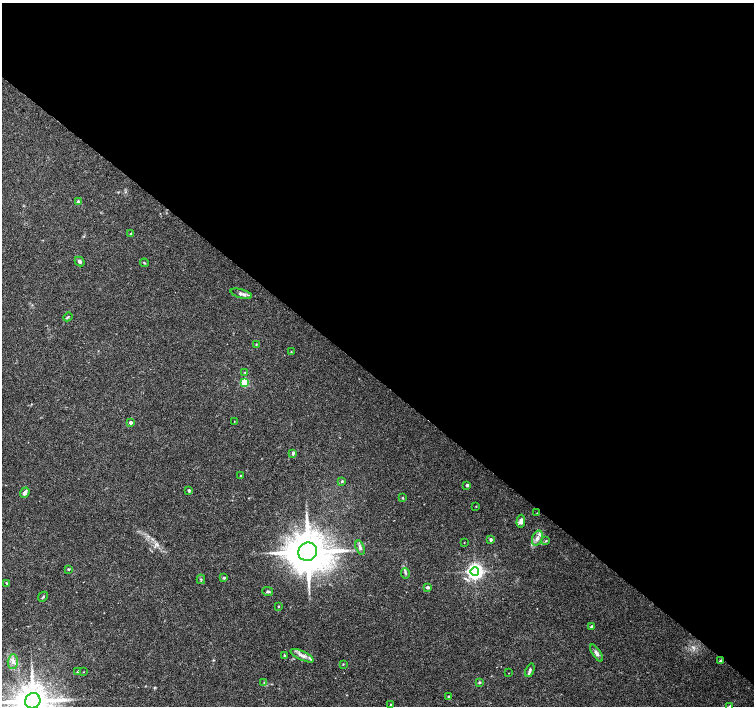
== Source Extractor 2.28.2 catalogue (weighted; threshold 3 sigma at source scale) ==
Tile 3 of 4 x 4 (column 3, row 1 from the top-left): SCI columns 3005-4507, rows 4391-5798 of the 6018 x 6031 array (HDU 1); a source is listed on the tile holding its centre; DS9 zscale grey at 2 x 2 block average (1 PNG px = mean of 2 x 2 image px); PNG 756 x 708 px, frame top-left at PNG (2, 3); each listed source drawn as its Kron ellipse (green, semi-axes under 4 px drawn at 4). Shown black and unused: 54% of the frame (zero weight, under 3 of 6 exposures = <1% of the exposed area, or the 3 px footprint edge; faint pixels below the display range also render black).
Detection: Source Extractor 2.28.2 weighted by HDU 2 'WHT'; one run over the whole footprint, this tile lists its part. Background 0.0352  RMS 0.0021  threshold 0.00877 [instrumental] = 3 sigma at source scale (4.09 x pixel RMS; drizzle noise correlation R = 1.36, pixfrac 0.8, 0.0396/0.0396 arcsec/px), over >= 5 px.
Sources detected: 57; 2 inside a brighter listed object's ellipse — not listed separately; the other 55 listed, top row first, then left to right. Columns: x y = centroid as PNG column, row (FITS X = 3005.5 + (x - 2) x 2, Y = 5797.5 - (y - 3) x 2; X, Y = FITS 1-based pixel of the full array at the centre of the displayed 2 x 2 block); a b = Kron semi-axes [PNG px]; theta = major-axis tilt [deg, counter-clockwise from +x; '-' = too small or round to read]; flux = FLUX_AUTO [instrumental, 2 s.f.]
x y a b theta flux
78 202 2 2 - 2.3
130 234 3 2 - 0.38
80 262 5 3 - 1.4
144 263 4 2 - 0.37
241 294 11 4 -16 1.9
68 317 4 2 - 0.38
256 344 3 2 - 0.27
291 352 3 2 - 0.27
245 372 3 2 - 0.29
244 382 3 3 - 19
234 421 2 2 - 0.17
131 423 2 2 - 2.1
293 453 4 3 - 0.94
241 476 2 2 - 0.28
342 481 3 3 - 0.54
467 485 2 2 - 1.6
189 490 3 2 - 0.99
25 493 5 3 - 2.1
403 498 3 3 - 0.39
476 506 2 2 - 0.3
537 513 2 2 - 0.15
521 521 6 4 88 1.7
537 538 8 5 70 2.2
491 539 2 2 - 1.3
546 541 3 2 - 0.38
464 542 2 2 - 0.21
360 548 7 4 -71 1.2
308 552 9 9 - 1900
68 569 3 3 - 0.43
475 571 4 4 - 200
405 573 5 3 - 0.74
224 578 4 3 - 0.59
201 579 5 3 - 0.54
7 583 4 3 - 0.5
428 587 2 2 - 2
268 591 5 3 - 0.73
43 597 5 2 - 0.46
278 606 2 2 - 0.4
591 626 2 2 - 1.1
596 653 10 4 -55 1.5
285 655 4 3 - 0.46
302 656 13 4 -25 2.5
13 661 7 5 88 2.1
721 661 2 2 - 1.9
343 664 3 2 - 0.29
530 670 7 3 69 0.86
78 672 2 2 - 0.8
83 672 2 2 - 0.2
508 673 2 2 - 0.14
264 683 3 3 - 0.38
479 683 4 3 - 0.45
449 696 2 2 - 0.7
33 701 8 7 - 1400
391 704 2 2 - 0.3
730 706 3 3 - 0.52
Overlapping masked pixels (flux is a lower limit): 1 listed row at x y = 721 661
Isophote crosses this tile's border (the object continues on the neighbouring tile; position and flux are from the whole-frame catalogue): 2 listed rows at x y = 33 701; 730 706
Diffuse or blended objects may show on this block-average render without a row.